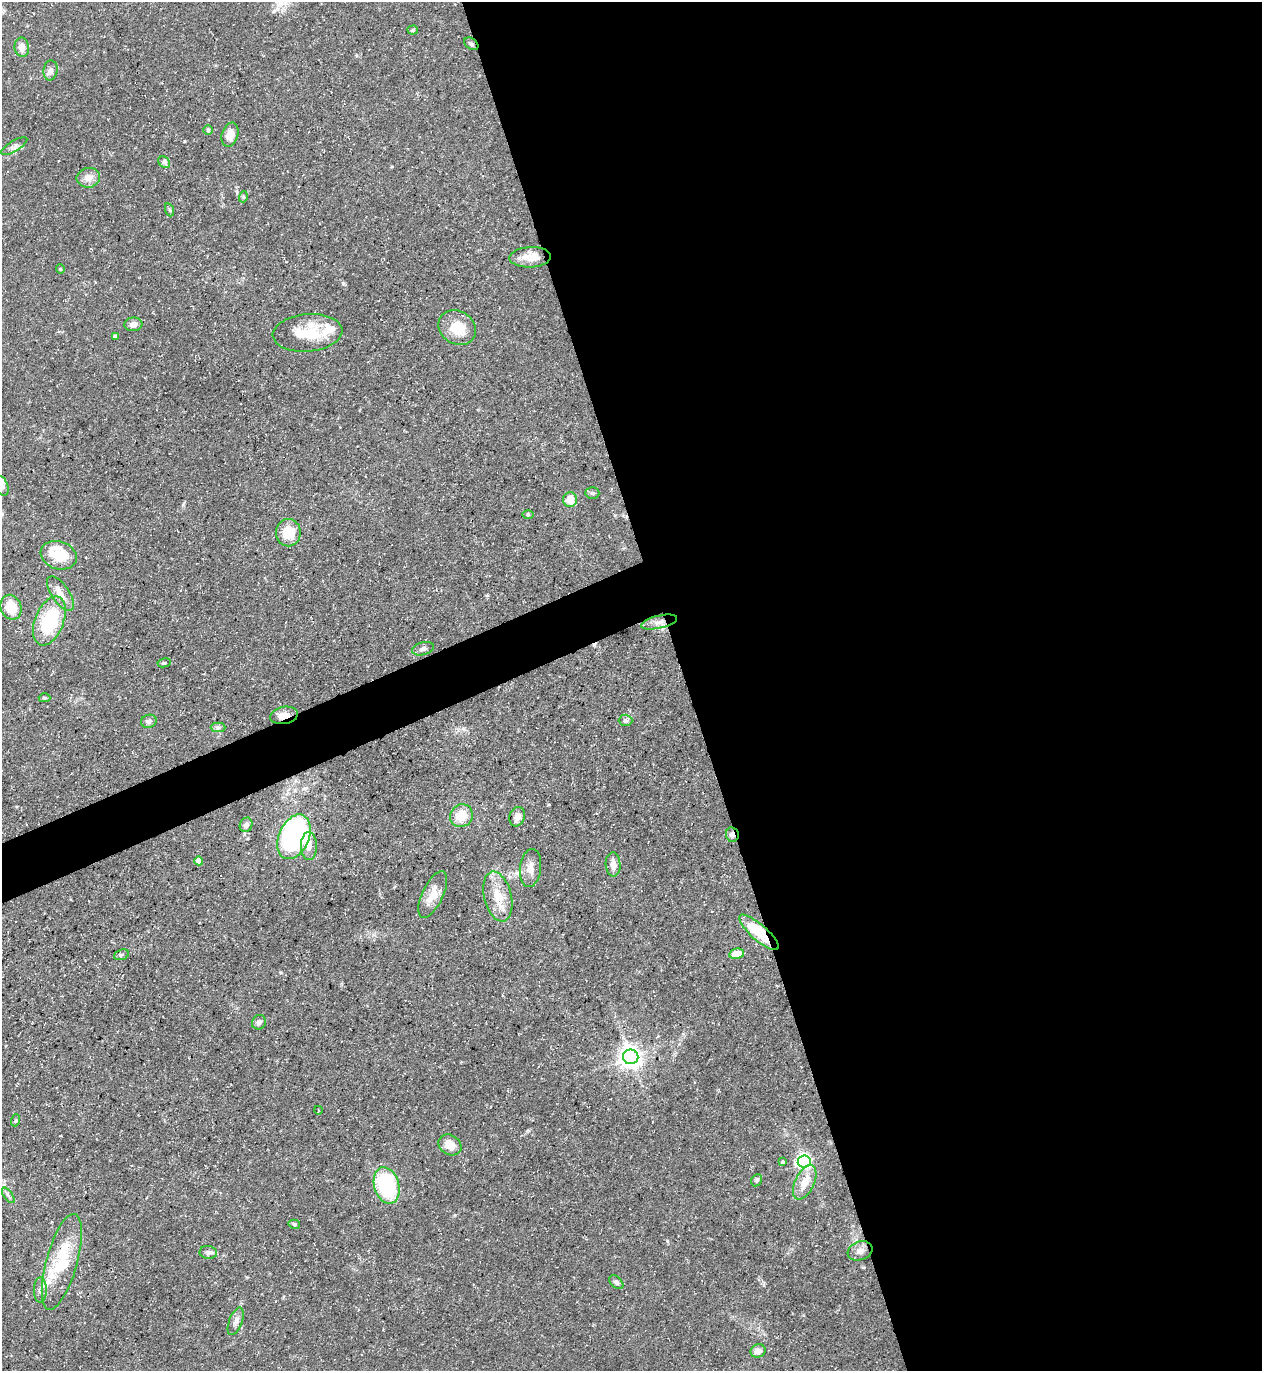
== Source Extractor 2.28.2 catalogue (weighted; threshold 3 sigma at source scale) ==
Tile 8 of 4 x 4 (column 4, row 2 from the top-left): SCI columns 3926-5185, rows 2740-4108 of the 5462 x 5478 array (HDU 1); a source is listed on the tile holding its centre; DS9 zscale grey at full resolution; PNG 1264 x 1373 px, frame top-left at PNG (2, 2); each listed source drawn as its Kron ellipse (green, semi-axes under 4 px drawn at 4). Shown black and unused: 48% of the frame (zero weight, under 3 of 5 exposures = <1% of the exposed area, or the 3 px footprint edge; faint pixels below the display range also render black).
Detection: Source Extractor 2.28.2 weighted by HDU 2 'WHT'; one run over the whole footprint, this tile lists its part. Background 0.0725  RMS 0.0047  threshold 0.0211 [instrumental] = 3 sigma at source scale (4.5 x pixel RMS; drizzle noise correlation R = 1.50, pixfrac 1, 0.05/0.05 arcsec/px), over >= 5 px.
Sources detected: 74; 1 cosmic-ray / hot-pixel residue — neither listed nor drawn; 6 inside a brighter listed object's ellipse — not listed separately; the other 67 listed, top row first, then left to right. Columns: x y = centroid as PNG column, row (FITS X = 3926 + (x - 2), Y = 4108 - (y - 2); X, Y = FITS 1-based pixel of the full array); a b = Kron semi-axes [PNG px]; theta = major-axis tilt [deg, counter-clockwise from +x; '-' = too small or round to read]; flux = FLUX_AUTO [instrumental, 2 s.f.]
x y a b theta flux
413 30 5 4 - 0.69
471 44 8 5 -37 1.1
22 47 9 7 -82 4
50 70 10 7 82 1.9
208 130 5 5 - 0.61
230 135 12 8 73 5.7
14 146 15 5 30 1.7
164 162 6 5 - 1.2
88 178 12 10 11 4.1
243 197 5 3 - 0.57
170 210 7 4 -71 0.71
530 257 21 10 3 7
60 269 4 4 - 0.5
133 324 9 7 7 2.6
457 328 20 16 -32 12
308 333 35 18 5 17
115 336 4 4 - 0.88
2 486 10 6 -71 1.5
592 493 7 5 -2 0.94
570 500 7 7 - 7.1
528 515 6 4 0 0.53
288 533 13 12 - 10
59 555 18 14 -18 9.8
60 594 20 9 -55 5.3
11 607 13 10 -68 10
49 621 26 14 68 30
659 622 18 6 13 3.5
423 649 11 6 15 1.7
164 663 7 4 9 0.76
44 698 6 4 -2 0.73
284 715 14 8 10 4
625 720 7 5 -1 1.4
149 721 8 6 17 1.8
218 727 7 5 -1 1.1
461 816 12 11 - 8.2
517 817 10 7 70 3.3
246 825 7 6 - 2.4
732 835 7 6 - 1.9
294 837 23 15 66 110
309 846 14 8 -89 3.6
199 861 4 4 - 4
613 864 12 7 -87 3.3
530 868 19 10 83 4.8
433 895 25 10 65 7.4
498 896 25 13 -76 10
759 932 25 8 -41 20
737 954 7 5 12 7.4
121 955 8 5 18 0.94
259 1022 7 6 - 1.8
631 1057 8 7 - 350
318 1110 4 2 - 0.33
16 1120 6 4 71 0.62
450 1145 12 9 -34 6.2
804 1161 6 6 - 130
783 1162 3 3 - 0.8
757 1180 6 5 - 0.91
805 1182 18 9 64 6.7
387 1185 19 12 -74 44
8 1195 9 4 -55 1
294 1224 6 4 -14 0.75
860 1251 13 9 19 2.9
208 1252 9 6 -7 1.7
62 1262 49 15 75 24
616 1282 8 5 -43 1.2
40 1290 13 6 89 2.1
236 1321 14 6 69 2.3
758 1351 8 6 23 3
Overlapping masked pixels (flux is a lower limit): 5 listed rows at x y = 471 44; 659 622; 284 715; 732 835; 759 932
Isophote crosses this tile's border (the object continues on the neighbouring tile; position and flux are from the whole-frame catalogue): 1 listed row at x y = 2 486
Unlisted compact peaks at least as high as the median listed source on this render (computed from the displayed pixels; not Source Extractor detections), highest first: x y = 343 284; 667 1241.